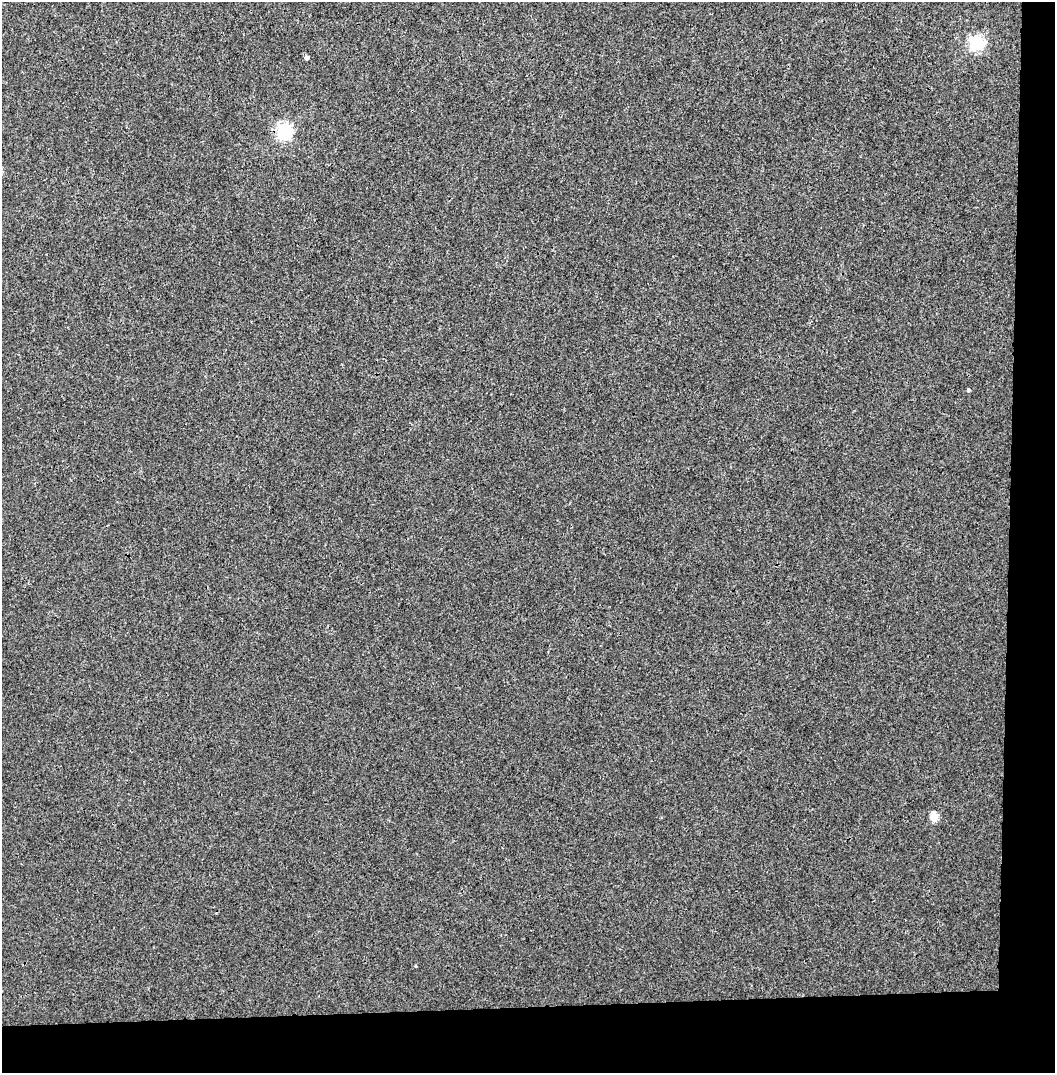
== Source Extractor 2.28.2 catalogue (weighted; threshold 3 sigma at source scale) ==
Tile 4 of 2 x 2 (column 2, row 2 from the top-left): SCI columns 1055-2107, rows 38-1108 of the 2107 x 2221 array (HDU 1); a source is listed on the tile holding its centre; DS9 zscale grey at full resolution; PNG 1057 x 1075 px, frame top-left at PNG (2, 2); no overlay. Shown black and unused: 10% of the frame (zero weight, under 3 of 4 exposures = <1% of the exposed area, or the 3 px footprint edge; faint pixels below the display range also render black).
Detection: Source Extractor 2.28.2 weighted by HDU 2 'WHT'; one run over the whole footprint, this tile lists its part. Background 0.00121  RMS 0.0028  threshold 0.0126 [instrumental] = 3 sigma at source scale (4.5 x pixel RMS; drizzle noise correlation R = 1.50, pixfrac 1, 0.0396/0.0396 arcsec/px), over >= 5 px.
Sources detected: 5; all 5 listed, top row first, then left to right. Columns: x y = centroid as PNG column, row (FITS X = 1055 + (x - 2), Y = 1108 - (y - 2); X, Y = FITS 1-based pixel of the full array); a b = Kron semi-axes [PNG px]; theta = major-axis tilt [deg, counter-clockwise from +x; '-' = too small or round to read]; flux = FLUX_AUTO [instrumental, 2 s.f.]
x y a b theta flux
976 43 6 6 - 57
307 58 4 4 - 0.93
284 131 6 6 - 73
968 390 4 3 - 0.44
934 817 5 5 - 8.5